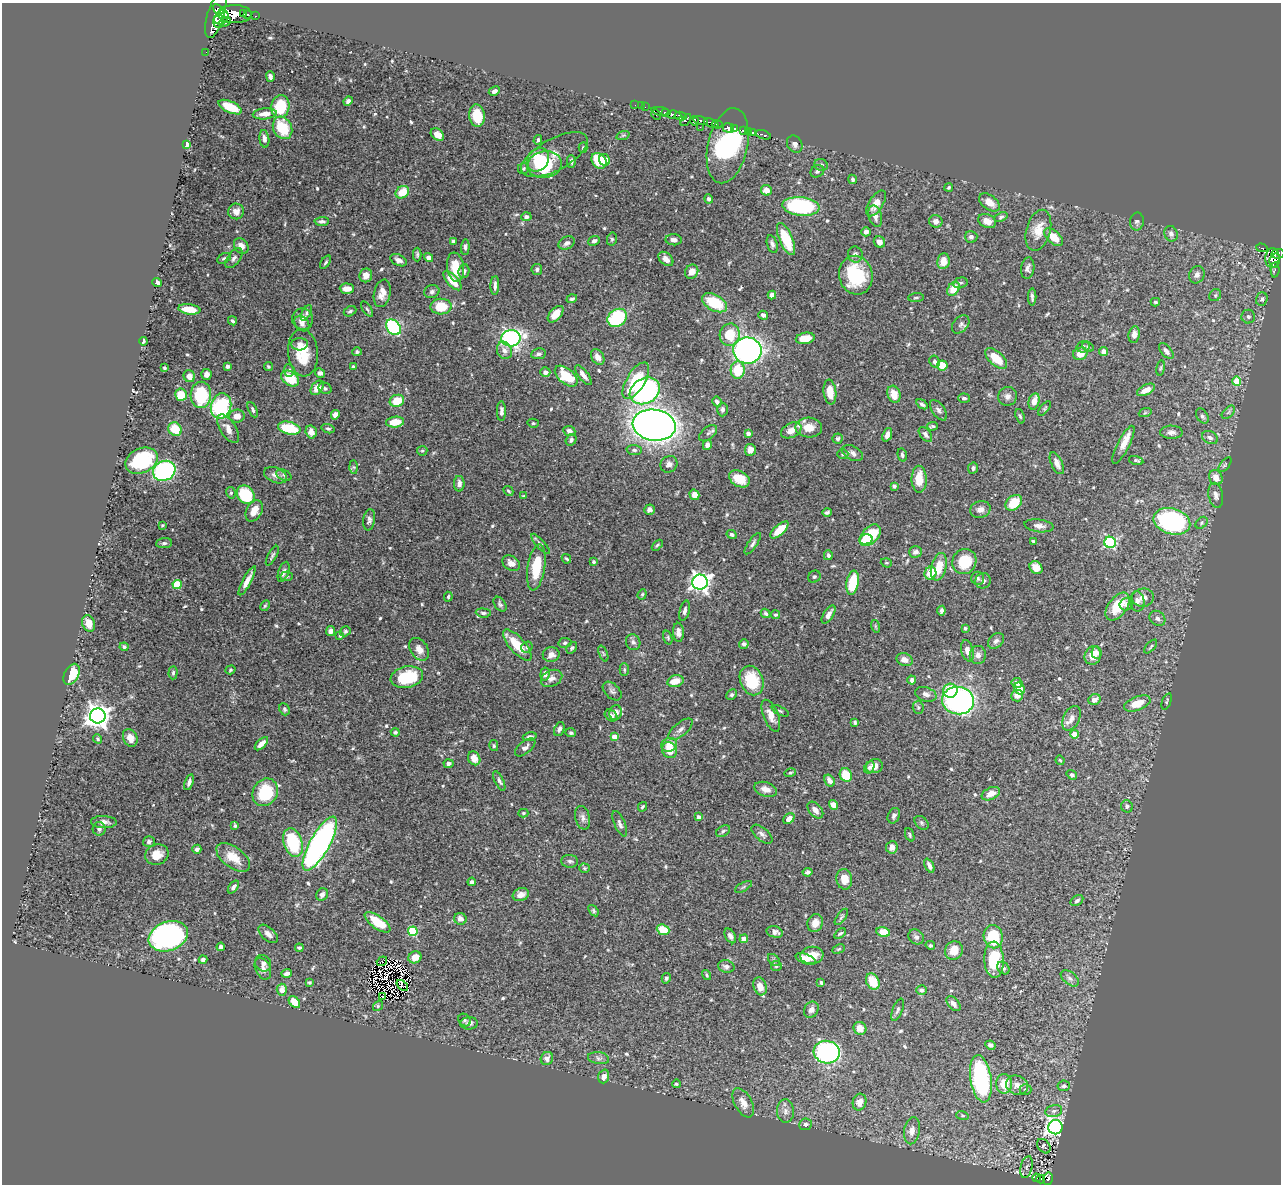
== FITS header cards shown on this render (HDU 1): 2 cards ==
NAXIS1  =                 1279
NAXIS2  =                 1182

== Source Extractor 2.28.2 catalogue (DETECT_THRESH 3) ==
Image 1279 x 1182 px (HDU 1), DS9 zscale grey, 1 PNG px = 1 image px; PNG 1283 x 1186 px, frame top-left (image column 1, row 1182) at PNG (2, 3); each listed source drawn as its Kron ellipse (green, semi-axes under 4 px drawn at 4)
Background 0.449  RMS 0.019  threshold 0.0566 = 3 sigma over >= 5 px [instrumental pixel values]
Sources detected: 611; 5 with non-positive FLUX_AUTO (blend fragments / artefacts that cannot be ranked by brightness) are neither listed nor drawn; of the other 606, the 500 brightest by FLUX_AUTO listed and drawn (106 fainter detections omitted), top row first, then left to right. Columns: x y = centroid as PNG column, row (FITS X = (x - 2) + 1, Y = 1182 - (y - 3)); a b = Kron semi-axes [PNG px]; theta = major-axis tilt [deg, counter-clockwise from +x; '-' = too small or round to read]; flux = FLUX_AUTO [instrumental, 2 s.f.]
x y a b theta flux
218 9 6 3 -39 300
235 14 17 9 0 2000
243 14 3 3 - 52
247 14 4 3 - 140
216 15 23 8 73 2500
255 16 3 2 - 6.2
221 17 8 6 45 1200
218 21 7 5 -88 730
225 22 6 4 24 340
206 52 2 2 - 5
270 77 5 4 - 4.3
494 91 6 4 28 4.2
348 101 5 4 - 4.2
635 105 2 2 - 7.8
280 106 11 9 80 50
641 106 2 2 - 5.1
230 107 12 5 -24 31
645 107 2 2 - 4.2
661 111 10 3 -12 170
665 113 4 3 - 450
265 114 12 5 5 12
656 115 5 3 - 15
674 115 7 3 -7 230
477 116 11 7 -82 32
680 116 6 3 -10 190
686 120 7 4 51 150
701 120 7 3 -11 160
694 121 4 4 - 120
711 123 8 4 -22 230
717 124 5 2 - 140
700 127 2 2 - 6
283 128 12 9 -61 44
729 128 5 4 - 860
735 128 3 3 - 300
743 131 4 3 - 310
749 132 3 3 - 50
753 132 3 2 - 110
437 134 7 5 -39 10
623 135 7 4 19 1.9
763 135 8 3 -17 56
264 139 9 5 -83 5.9
538 140 5 4 - 2.9
186 144 4 3 - 19
795 144 9 7 -60 5
728 146 38 19 77 420
583 148 5 4 - 1.9
555 155 37 15 29 22
538 160 12 10 55 42
605 160 6 5 - 15
571 161 6 4 -89 3.6
599 161 8 6 -51 41
544 165 17 13 10 74
821 165 7 6 - 3
523 168 5 5 - 2
817 171 7 6 - 3.2
853 179 4 4 - 2.5
949 187 4 3 - 1.8
766 190 5 5 - 10
402 192 7 5 37 26
709 199 4 4 - 4.1
989 202 12 7 -37 13
876 203 14 7 58 14
801 206 19 9 -5 130
236 211 8 7 - 9.3
875 216 11 6 -74 7
526 217 5 4 - 3.4
1001 217 7 4 24 2.5
322 221 7 4 3 3.7
936 221 7 6 - 6.4
987 221 9 6 -23 11
1137 222 9 7 80 3.5
1038 230 21 12 74 23
866 232 5 4 - 4.7
1171 234 8 6 -69 4.6
971 237 6 6 - 4.1
1054 237 11 6 -42 25
612 239 6 5 - 2.1
786 239 17 6 -67 44
673 240 8 5 -5 6.2
453 241 4 3 - 2.7
594 241 6 4 24 4.1
879 242 6 5 - 6.8
567 243 9 6 27 4.4
772 244 9 5 -73 3.7
241 246 8 6 -55 9.8
465 247 8 4 87 3.3
1262 248 6 3 -17 3.2
417 254 7 3 -90 2.4
855 254 8 7 - 5.5
1278 254 7 5 6 210
224 258 7 4 29 2.3
234 258 11 6 52 4.8
429 258 5 4 - 5.2
1272 258 10 7 85 270
666 259 8 6 -42 7.7
398 260 9 5 -25 5.7
1275 260 7 5 79 190
943 261 8 6 81 16
326 262 7 4 55 2.2
455 267 15 8 -82 23
1028 268 11 6 81 4.9
537 270 5 5 - 2.8
1275 270 8 4 87 24
464 271 7 5 79 4.2
692 272 7 6 - 10
366 275 7 6 - 9.5
856 275 19 16 -78 74
1197 275 9 7 63 6.1
452 281 12 5 -48 23
157 282 5 4 - 4.7
960 283 7 5 16 2.8
495 285 9 4 87 4.5
347 289 7 5 -2 12
953 289 8 5 56 21
432 292 8 6 20 3.6
382 293 14 8 77 11
772 295 4 4 - 5.1
1215 295 6 5 - 2.6
916 297 8 3 5 1.9
1032 297 8 3 -89 3.5
572 299 5 4 - 2.5
1262 299 7 5 72 3.1
1155 302 4 3 - 2.1
714 303 14 7 -29 50
441 307 10 8 2 34
189 309 11 5 -8 21
367 309 8 3 -57 2.1
350 311 7 4 27 2.5
307 313 9 3 63 2
556 314 10 5 48 16
763 315 5 4 - 5
1248 317 7 7 - 3.1
617 318 10 8 38 86
303 319 10 10 - 8.8
232 321 5 3 - 2.2
302 323 9 6 -49 5.8
961 324 10 7 49 4.2
393 327 9 6 -51 130
1134 334 8 5 80 6.4
730 335 11 10 - 36
511 338 9 8 - 300
805 338 9 5 11 26
143 341 4 3 - 2.7
300 344 8 6 4 5
1083 347 6 5 - 2.9
1088 347 6 4 -29 1.9
504 350 9 7 -67 6.6
747 351 14 13 - 480
1166 351 10 5 -50 4.7
357 352 5 4 - 2.1
1104 352 4 4 - 6.6
303 353 23 15 -85 35
539 354 7 5 10 3.6
1080 354 7 6 - 15
598 357 8 6 -55 9.2
996 359 13 7 -43 27
935 362 6 5 - 3.7
942 365 5 5 - 26
227 366 4 3 - 2.9
268 366 4 4 - 1.9
353 367 4 3 - 2.5
164 368 4 3 - 2
1161 368 8 4 81 1.8
289 370 6 5 - 3
738 370 8 7 - 42
545 372 5 5 - 5.3
320 373 5 4 - 4.1
206 374 5 5 - 5.8
583 375 12 5 -52 7.4
189 376 6 5 - 9
566 376 13 7 -40 40
290 378 10 7 -36 38
636 381 20 9 59 63
1236 381 4 4 - 29
317 388 8 5 55 11
325 388 7 5 -28 2.6
1146 390 9 5 27 13
645 391 16 12 30 190
830 392 12 6 -83 20
894 394 9 6 -71 15
181 395 6 6 - 24
201 395 13 10 89 74
1007 396 10 9 - 6.4
964 398 6 4 -3 3.1
397 401 7 6 - 29
1034 401 8 5 75 11
717 402 5 4 - 5
922 404 6 4 -33 3.1
221 406 13 10 75 140
1045 408 8 4 51 1.9
253 410 8 4 -64 2.8
723 410 7 5 88 3.6
938 410 12 6 -54 4.4
501 411 10 4 -90 4.2
1228 412 8 4 46 2.8
1145 413 6 4 19 1.8
335 415 5 4 - 6.8
237 416 7 6 - 13
1020 416 7 4 -71 2
1202 416 8 5 -57 3.2
395 422 9 5 7 24
533 423 5 4 - 1.9
654 425 21 15 -8 1400
932 426 5 3 - 2.2
809 427 13 10 -4 17
289 428 11 6 -14 50
175 429 7 6 - 31
228 429 16 8 -58 12
328 429 7 4 -14 2.4
791 430 11 7 29 13
569 431 6 5 - 5.6
311 432 6 5 - 8.8
1171 432 11 6 -1 5.8
708 433 10 6 38 3.9
748 434 4 4 - 6.9
887 435 7 4 70 7.5
925 435 9 5 -53 4.1
1210 437 8 6 -26 4.1
838 439 5 5 - 2.1
571 440 6 5 - 3.5
707 445 5 4 - 6.8
1123 445 21 6 63 13
634 450 7 5 -1 3.2
750 450 6 5 - 8.5
422 451 5 4 - 1.9
852 453 11 7 -28 5.7
843 454 5 4 - 1.9
902 455 7 4 -76 2.8
1136 460 7 4 -15 2.3
141 461 17 12 24 83
1057 463 12 5 -65 6.7
669 464 9 8 - 5.8
1225 465 9 4 51 2.2
354 467 7 4 -88 2.1
973 468 6 5 - 3.3
164 471 11 9 28 210
275 475 12 7 -22 8.8
284 475 8 5 -26 3.2
1216 478 8 6 -65 11
739 479 11 7 -28 21
919 479 13 7 -89 24
459 484 8 5 -89 5.9
894 486 4 4 - 2.4
508 491 5 3 - 1.7
231 493 6 4 -80 2.1
246 495 10 8 -53 60
694 495 5 4 - 9.7
1216 495 13 7 -79 6.2
524 496 4 3 - 2
1014 503 9 6 39 30
980 509 10 8 15 6.3
649 510 5 5 - 4.4
254 511 11 7 62 16
827 512 5 4 - 2.5
369 520 10 6 82 4.4
1172 521 19 13 -17 240
1202 523 7 5 44 2.3
163 525 3 3 - 1.7
1039 526 14 6 -8 7
779 530 11 5 42 25
732 534 5 4 - 3.2
870 535 13 8 47 56
866 539 7 5 14 17
1033 541 3 3 - 1.7
1110 542 6 5 - 150
164 543 8 5 6 3.2
540 544 13 4 -48 3.2
753 544 12 4 56 3.7
657 545 6 3 45 1.8
915 552 6 5 - 4.8
828 555 5 4 - 3.3
272 556 11 4 61 2.7
566 559 5 3 - 1.9
594 562 4 4 - 2.1
964 562 13 12 - 40
511 563 9 7 -31 8.8
886 563 6 4 -18 1.7
536 567 23 8 81 41
939 567 14 7 75 25
1036 568 7 5 -46 15
283 572 10 5 71 4.8
930 573 6 6 - 28
286 576 6 4 4 2
814 577 6 5 - 2.5
978 578 7 6 - 3.1
247 581 16 4 62 9.7
983 581 8 7 - 4.8
700 582 8 7 - 640
853 583 12 6 80 55
177 584 4 4 - 56
642 594 5 4 - 1.8
448 597 5 3 - 1.7
1143 598 11 9 6 9.4
1137 601 10 7 -87 7.2
500 604 8 5 -55 3.1
1126 604 6 6 - 4.4
265 606 6 4 62 1.7
1118 607 16 9 54 38
685 611 10 5 76 4.3
941 611 5 3 - 3.1
483 613 7 4 -5 3.7
766 613 5 4 - 2.2
828 614 10 5 58 7.9
776 615 4 4 - 2
1157 618 8 7 - 4.8
89 623 8 6 -71 13
875 626 6 4 -72 1.8
965 628 3 3 - 2.3
330 631 5 4 - 6.8
345 631 5 4 - 2.3
678 632 9 5 -87 6.4
340 636 4 3 - 1.7
668 637 7 4 -73 2.1
996 641 9 6 43 4.4
633 642 8 7 - 4.3
565 643 7 5 11 2.7
744 644 5 4 - 3.6
517 645 19 7 -48 35
1151 646 8 3 48 1.9
124 647 4 4 - 2.3
527 647 6 5 - 2.7
572 648 6 4 51 2.5
419 649 12 8 -57 10
967 651 11 6 -76 7.7
1096 652 6 5 - 5.1
603 653 8 4 -68 1.7
551 655 8 7 - 8.3
978 655 9 8 - 6.4
1093 655 9 8 - 19
905 660 8 6 -19 7.5
624 669 6 4 -89 2.1
230 670 5 4 - 2
173 673 6 4 87 2.4
72 674 11 7 61 31
545 674 6 4 80 5.9
407 677 16 10 11 58
551 678 11 8 27 6.7
752 680 15 11 -68 53
912 680 4 4 - 4.1
675 681 8 5 16 18
1017 683 5 5 - 5.1
1020 689 6 5 - 12
612 691 11 7 -45 4.4
950 691 7 7 - 52
926 694 11 7 -17 5.5
732 695 6 5 - 2.5
1017 695 6 6 - 8.8
1094 699 6 5 - 6.8
958 701 16 13 -7 320
1167 701 9 4 70 1.9
1137 704 14 7 21 22
918 707 6 5 - 2.4
284 709 6 5 - 2.3
780 711 9 4 -26 2
616 712 7 6 - 8.4
98 716 7 7 - 1200
611 716 7 5 -41 4.9
771 716 17 7 -68 12
1071 718 13 8 64 8.2
855 722 4 3 - 2.2
559 729 7 5 68 4.5
680 729 15 6 40 6.7
395 732 4 4 - 2.2
571 733 5 4 - 2.4
1075 734 4 4 - 20
530 737 7 4 12 3.6
614 737 4 4 - 17
130 738 9 7 -64 12
98 739 5 4 - 2.1
261 744 8 4 45 7.7
669 745 8 6 22 15
494 746 5 4 - 2.2
525 747 12 6 39 4.8
669 750 8 7 - 18
474 758 7 6 - 15
1060 760 5 3 - 1.7
448 764 5 4 - 3.8
874 766 8 7 - 8.6
869 767 6 4 59 3.2
790 773 6 4 14 1.8
846 775 7 6 - 32
1072 775 5 4 - 2.4
829 780 6 4 -58 7
499 781 10 4 -65 3.5
189 782 8 4 72 4.2
766 789 11 7 -17 10
265 792 14 12 59 64
991 794 10 6 26 12
833 805 5 4 - 9.7
1127 806 6 6 - 3.8
642 807 5 3 - 1.9
815 810 10 6 -49 6.9
523 813 5 4 - 1.8
894 816 8 6 65 4.2
699 817 4 4 - 6.2
583 818 12 7 -76 5.5
789 819 6 4 43 9.1
104 822 13 6 -3 6.5
921 823 8 5 -43 2.6
620 824 13 5 -67 4.5
235 826 4 4 - 2.4
99 829 6 6 - 3.8
723 831 8 5 31 2.8
762 834 12 6 -39 5.1
910 835 7 4 -68 1.8
149 842 6 5 - 3
293 842 15 9 -72 80
320 844 30 10 61 430
892 847 6 6 - 8
197 849 4 4 - 4.7
157 855 12 10 20 16
233 857 19 10 -36 26
570 861 8 6 -6 3.6
929 866 7 4 -65 4.9
584 868 5 4 - 1.7
808 872 5 4 - 2.9
844 879 10 8 -81 17
472 882 4 3 - 3.6
233 887 7 4 53 3.7
743 887 9 3 29 1.9
322 894 6 5 - 4.6
521 895 8 6 18 8.8
1077 901 7 5 34 2.9
593 911 6 4 -53 2.1
841 917 9 4 54 2.3
460 919 6 6 - 7.9
377 922 15 6 -36 37
815 923 9 7 69 12
663 930 6 5 - 27
413 931 5 4 - 78
775 932 8 5 -16 6.3
883 932 7 5 -12 23
840 933 7 3 35 2.2
268 934 12 6 -43 6.3
168 936 20 14 20 300
730 936 8 5 -59 4.6
916 937 8 7 - 4
993 937 11 9 -80 60
744 939 4 4 - 9.2
930 945 5 4 - 2.4
221 947 4 4 - 4.8
299 948 4 3 - 2.5
839 949 6 4 27 2
954 951 9 8 - 17
812 955 12 8 6 22
415 957 7 6 - 15
203 959 4 3 - 3.2
806 959 11 4 -20 11
774 960 7 4 -45 2.1
994 960 18 9 -87 57
382 961 5 2 - 2.3
263 963 9 7 -52 4.4
726 966 8 6 -12 5
776 966 5 5 - 2
1003 968 7 5 -49 3.2
263 969 11 7 -65 6.2
287 973 5 4 - 4.8
707 975 5 4 - 2
666 978 5 4 - 2.6
1070 978 10 6 -38 4.9
873 981 8 6 -61 28
821 982 4 3 - 1.9
309 983 3 3 - 2.3
402 985 6 3 -40 2.2
760 986 9 6 -72 15
282 990 6 5 - 8.5
922 990 5 4 - 3.5
383 997 3 2 - 1.8
294 1002 7 4 -50 22
954 1004 9 5 -49 5.7
378 1006 5 4 - 1.8
811 1010 8 7 - 6.4
898 1010 12 5 68 3.6
464 1020 7 5 -51 2
469 1023 9 6 2 5.1
860 1028 7 6 - 12
990 1045 5 4 - 3.1
827 1052 13 11 -13 260
599 1058 10 6 -9 4
547 1059 7 6 - 6.2
604 1076 7 5 71 6.6
981 1079 24 10 -81 190
676 1084 4 4 - 1.8
1004 1084 10 8 90 26
1017 1085 11 9 -20 11
1064 1086 6 5 - 3.7
1026 1089 6 5 - 3
859 1102 8 6 72 8.1
743 1103 16 8 -62 12
785 1111 12 8 -85 7.7
1054 1111 8 6 12 4.3
962 1115 6 4 -17 1.8
806 1124 6 6 - 3.5
1055 1127 7 7 - 520
912 1131 14 7 80 9.9
1044 1146 8 5 -51 2.4
1027 1167 11 6 75 4.1
1037 1178 4 3 - 15
1041 1179 4 3 - 43
1048 1179 6 5 - 60
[106 fainter detections neither listed nor drawn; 5 non-positive-flux detections neither listed nor drawn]